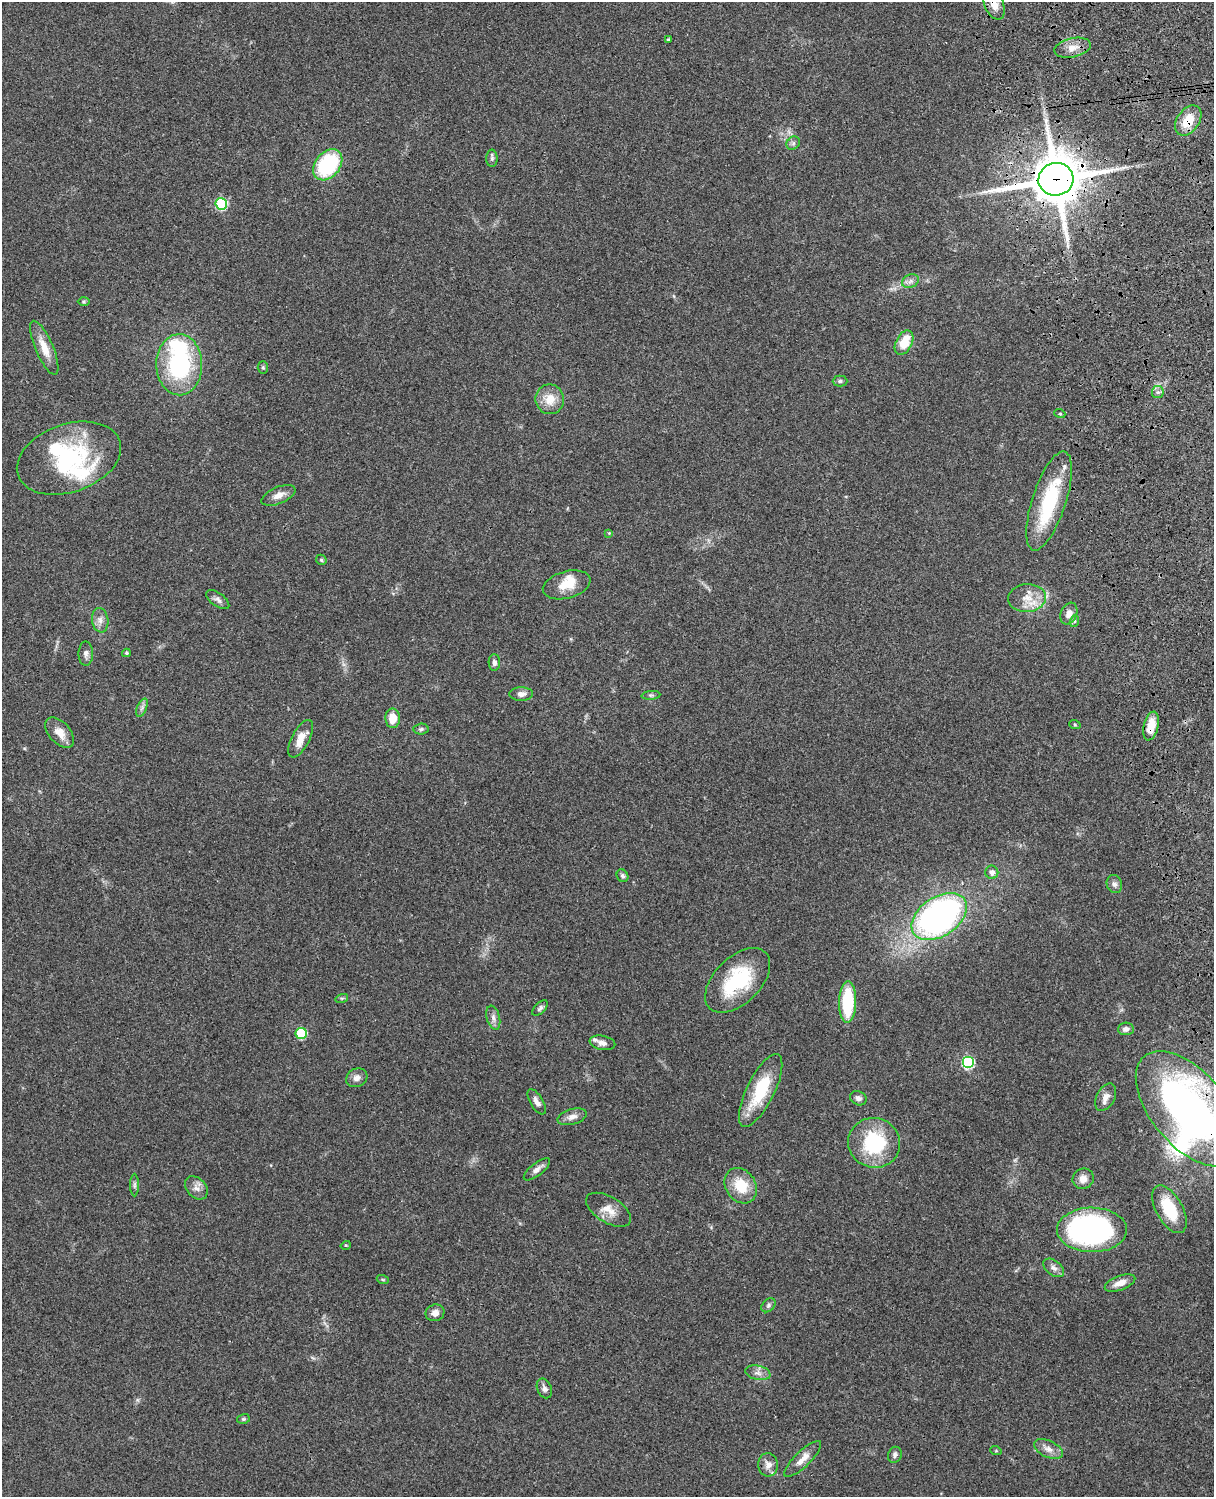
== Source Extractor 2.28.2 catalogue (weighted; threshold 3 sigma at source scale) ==
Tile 6 of 4 x 3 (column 2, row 2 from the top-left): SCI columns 1332-2543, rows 1660-3154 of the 5089 x 4927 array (HDU 1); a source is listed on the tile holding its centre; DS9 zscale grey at full resolution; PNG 1216 x 1499 px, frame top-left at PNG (2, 2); each listed source drawn as its Kron ellipse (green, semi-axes under 4 px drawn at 4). Shown black and unused: <1% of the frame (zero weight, under 3 of 4 exposures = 6% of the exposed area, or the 3 px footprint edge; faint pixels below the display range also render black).
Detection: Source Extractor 2.28.2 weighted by HDU 2 'WHT'; one run over the whole footprint, this tile lists its part. Background 0.0899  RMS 0.0062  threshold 0.0277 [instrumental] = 3 sigma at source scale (4.5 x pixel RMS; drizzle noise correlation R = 1.50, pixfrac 1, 0.05/0.05 arcsec/px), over >= 5 px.
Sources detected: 94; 4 inside a brighter object's white glare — neither listed nor drawn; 5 inside a brighter listed object's ellipse — not listed separately; the other 85 listed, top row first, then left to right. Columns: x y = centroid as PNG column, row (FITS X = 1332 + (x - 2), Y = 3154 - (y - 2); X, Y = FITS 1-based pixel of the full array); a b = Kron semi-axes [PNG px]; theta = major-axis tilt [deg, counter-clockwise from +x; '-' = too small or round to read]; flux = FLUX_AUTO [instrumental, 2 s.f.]
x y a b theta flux
994 5 16 9 -67 6.4
668 39 4 3 - 0.7
1073 48 18 9 13 6.5
1188 121 17 11 55 14
793 143 7 6 - 1.5
492 158 9 5 90 1.6
328 165 17 12 50 52
1056 179 17 16 - 3000
221 204 6 6 - 50
910 281 9 6 22 2.4
84 302 6 4 1 0.85
904 343 13 8 63 14
44 348 29 9 -67 9.4
179 365 30 23 -89 72
263 367 6 5 - 0.86
840 381 7 5 0 1.2
1158 392 6 6 - 1.7
550 399 15 14 - 10
1060 414 5 3 - 0.68
69 458 54 34 19 65
278 495 18 8 23 5.2
1049 501 52 17 72 45
609 533 4 4 - 0.52
321 560 5 5 - 1
567 585 24 13 15 11
1027 598 19 14 5 10
218 600 13 6 -36 2.4
1069 613 11 8 67 4.2
100 620 12 8 -81 3.7
1075 621 6 4 70 0.91
126 653 4 3 - 0.87
86 654 12 7 -90 2.5
494 662 8 5 -89 2
521 694 12 6 1 3.5
651 695 9 3 4 1.1
142 708 10 5 67 1.9
393 718 9 7 -88 8.7
1075 725 6 4 -19 0.74
1151 726 15 7 77 12
421 729 7 5 2 1.2
60 733 18 10 -48 7.4
301 739 21 9 62 7.8
992 872 6 6 - 2.9
622 876 7 5 -57 1.6
1114 884 9 7 -73 2.3
939 917 31 19 34 220
738 980 39 23 45 43
342 998 6 4 17 0.98
848 1002 21 8 89 36
540 1008 9 5 45 1.5
493 1018 12 6 -75 2.8
1126 1029 8 6 4 2.8
301 1033 5 5 - 32
602 1043 13 7 -11 3
968 1063 6 6 - 63
357 1078 11 9 27 3.3
761 1090 40 14 64 31
1106 1097 15 9 62 4.4
858 1098 8 7 - 2.2
537 1102 14 6 -59 3.3
1189 1109 69 37 -50 310
572 1117 15 7 16 4.1
874 1143 26 25 - 44
537 1169 16 6 38 3.5
1083 1179 11 10 - 4.7
135 1185 11 4 90 1.5
741 1186 19 15 -58 17
196 1188 13 9 -47 3.9
1169 1209 26 13 -61 25
609 1210 25 13 -31 8
1092 1230 35 22 0 150
346 1245 5 3 - 0.55
1054 1268 12 7 -37 2.8
383 1280 6 4 -19 0.75
1120 1283 16 7 20 5.3
768 1305 8 5 44 1.4
435 1313 9 8 - 4
758 1373 13 7 -12 3.2
544 1388 10 7 -66 2.4
243 1419 6 5 - 1
1048 1449 15 8 -25 4.6
996 1451 5 3 - 0.63
895 1455 8 7 - 2
803 1459 24 8 44 6
768 1465 12 10 -86 4.4
Overlapping masked pixels (flux is a lower limit): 5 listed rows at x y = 994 5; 1188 121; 1056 179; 1151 726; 1189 1109
Isophote crosses this tile's border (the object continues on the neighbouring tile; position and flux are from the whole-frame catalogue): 2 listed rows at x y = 994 5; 1189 1109